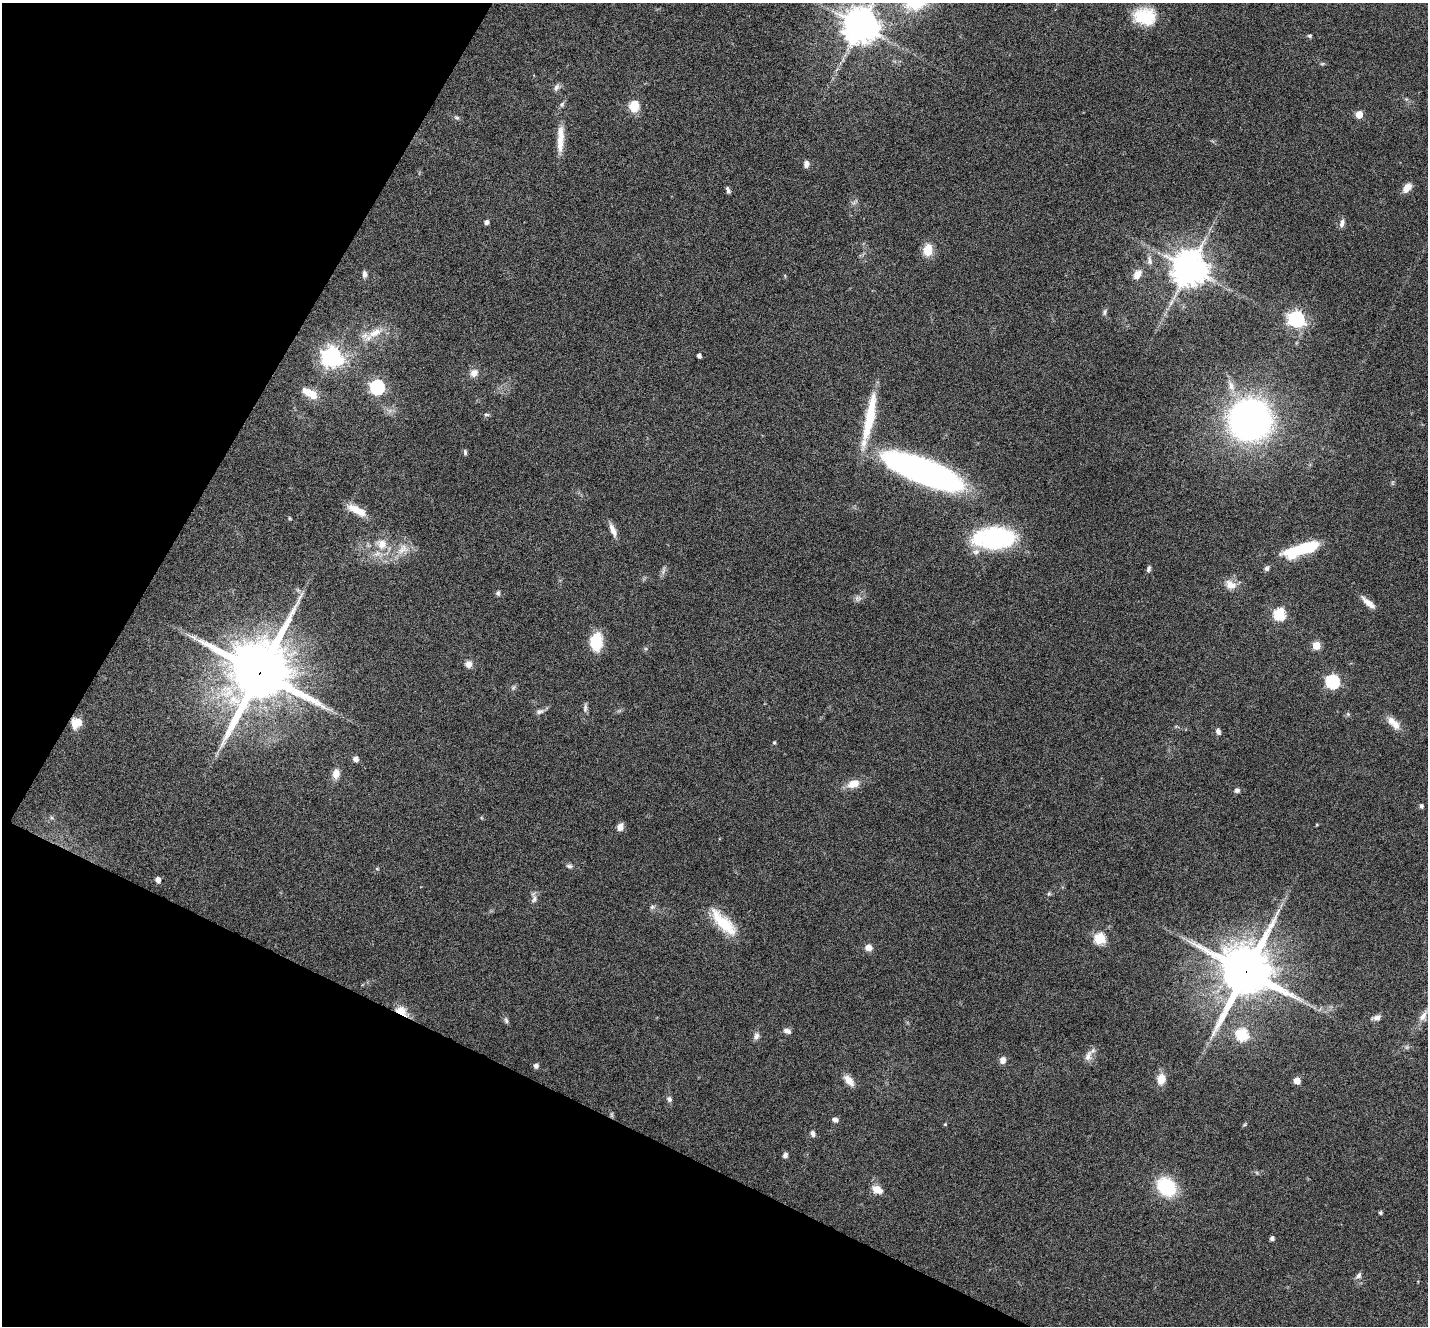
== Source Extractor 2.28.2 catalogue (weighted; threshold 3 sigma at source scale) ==
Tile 9 of 4 x 4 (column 1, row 3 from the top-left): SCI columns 83-1508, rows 1612-2935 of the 5796 x 5871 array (HDU 1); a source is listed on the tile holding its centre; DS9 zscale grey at full resolution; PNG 1430 x 1328 px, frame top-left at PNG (2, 3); no overlay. Shown black and unused: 25% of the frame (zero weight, under 5 of 9 exposures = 5% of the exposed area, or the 3 px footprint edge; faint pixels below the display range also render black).
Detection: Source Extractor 2.28.2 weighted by HDU 2 'WHT'; one run over the whole footprint, this tile lists its part. Background 0.0535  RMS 0.0043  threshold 0.0177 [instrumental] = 3 sigma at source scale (4.09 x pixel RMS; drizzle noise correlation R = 1.36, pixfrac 0.8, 0.05/0.05 arcsec/px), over >= 5 px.
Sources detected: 109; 1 too faint to see at this stretch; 1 inside a brighter object's white glare — not listed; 5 inside a brighter listed object's ellipse — not listed separately; the other 102 listed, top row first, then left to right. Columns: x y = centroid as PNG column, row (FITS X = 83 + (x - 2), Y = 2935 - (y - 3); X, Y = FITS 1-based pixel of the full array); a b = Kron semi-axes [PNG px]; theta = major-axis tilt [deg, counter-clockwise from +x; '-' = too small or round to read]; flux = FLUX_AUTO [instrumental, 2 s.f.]
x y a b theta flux
1145 17 22 16 -6 18
860 26 11 11 - 820
1310 36 6 5 - 0.67
1322 64 6 4 18 0.53
556 87 11 6 61 1.4
634 106 11 9 79 8
1359 115 5 5 - 7.9
457 118 8 5 -7 0.83
560 139 38 8 87 7.6
806 164 8 6 87 1.8
1407 188 13 8 52 3.1
728 190 8 4 -70 1.1
855 202 13 3 44 0.8
486 222 4 4 - 1.6
1342 223 12 6 74 1.9
928 250 15 11 82 5.7
1149 260 14 7 -81 2
1189 268 11 11 - 810
364 274 8 5 -87 1.6
1137 274 13 8 55 3.6
1104 312 8 5 78 0.9
1296 319 7 6 - 120
375 333 24 11 28 7.2
699 356 4 4 - 1.3
332 357 8 7 - 250
474 373 11 9 43 2.8
1231 386 16 9 -67 3.8
377 387 7 6 - 75
313 395 16 11 -56 4.5
390 410 7 4 19 1.2
486 414 7 5 10 0.8
870 417 67 10 79 19
1250 420 31 30 - 190
465 452 8 4 -84 0.79
923 471 76 21 -21 160
357 510 23 8 -28 7.1
290 518 5 4 - 0.41
613 530 19 6 -68 2.9
996 538 34 21 6 53
381 544 17 15 -37 7.2
403 549 20 13 42 6.4
1292 555 7 6 - 21
1267 568 7 6 - 1.1
1149 569 8 5 69 1
1231 585 16 11 -28 4.2
498 593 7 6 - 0.83
858 598 10 8 -4 1.6
1368 602 20 6 -40 3.6
1279 614 6 6 - 40
596 642 19 13 84 13
1316 646 5 5 - 11
468 664 9 9 - 2.4
260 672 21 19 66 3200
1332 682 6 6 - 61
513 688 8 4 59 0.81
585 708 15 5 84 1.3
540 711 12 7 11 1.5
1348 714 6 5 - 0.65
77 723 9 7 25 8.2
1394 723 22 9 -44 4.5
1218 731 8 5 -70 1.4
774 742 5 4 - 0.59
355 759 6 6 - 1.7
336 774 12 8 83 3.5
853 784 16 10 19 5.2
1237 790 7 6 - 1.1
1421 806 5 4 - 1.1
620 827 9 7 71 2.4
569 866 8 5 -14 1
377 869 6 4 -1 0.4
158 880 5 4 - 2.7
1049 894 7 5 68 0.69
534 899 11 8 69 1.8
652 907 7 7 - 1
723 923 37 13 -46 16
1100 939 6 6 - 31
869 948 9 8 - 2.5
1246 971 17 16 - 2300
401 1011 17 9 -30 5.8
1423 1016 18 8 57 3.5
1376 1018 11 6 13 1.5
506 1020 10 5 -71 0.96
787 1031 10 6 -17 1.8
1242 1035 6 6 - 37
756 1036 10 7 60 1.6
1088 1056 17 9 66 3
1003 1060 8 7 - 2.4
536 1066 5 5 - 1.6
1161 1079 13 10 85 4.5
849 1080 16 8 -48 3.6
1297 1081 5 5 - 6
669 1099 7 7 - 1.2
612 1115 9 4 -90 0.71
835 1120 7 5 -12 1.7
945 1124 5 4 - 0.36
812 1133 7 5 -72 1.3
785 1155 6 5 - 1.3
1166 1187 19 15 -46 24
877 1189 13 9 -25 3.9
1380 1213 4 4 - 0.81
1272 1238 4 4 - 1.4
1358 1276 9 6 57 1.4
Overlapping masked pixels (flux is a lower limit): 5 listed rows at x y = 260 672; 77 723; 1246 971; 401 1011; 612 1115
Isophote crosses this tile's border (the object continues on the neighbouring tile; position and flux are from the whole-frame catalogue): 2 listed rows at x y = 860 26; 1423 1016